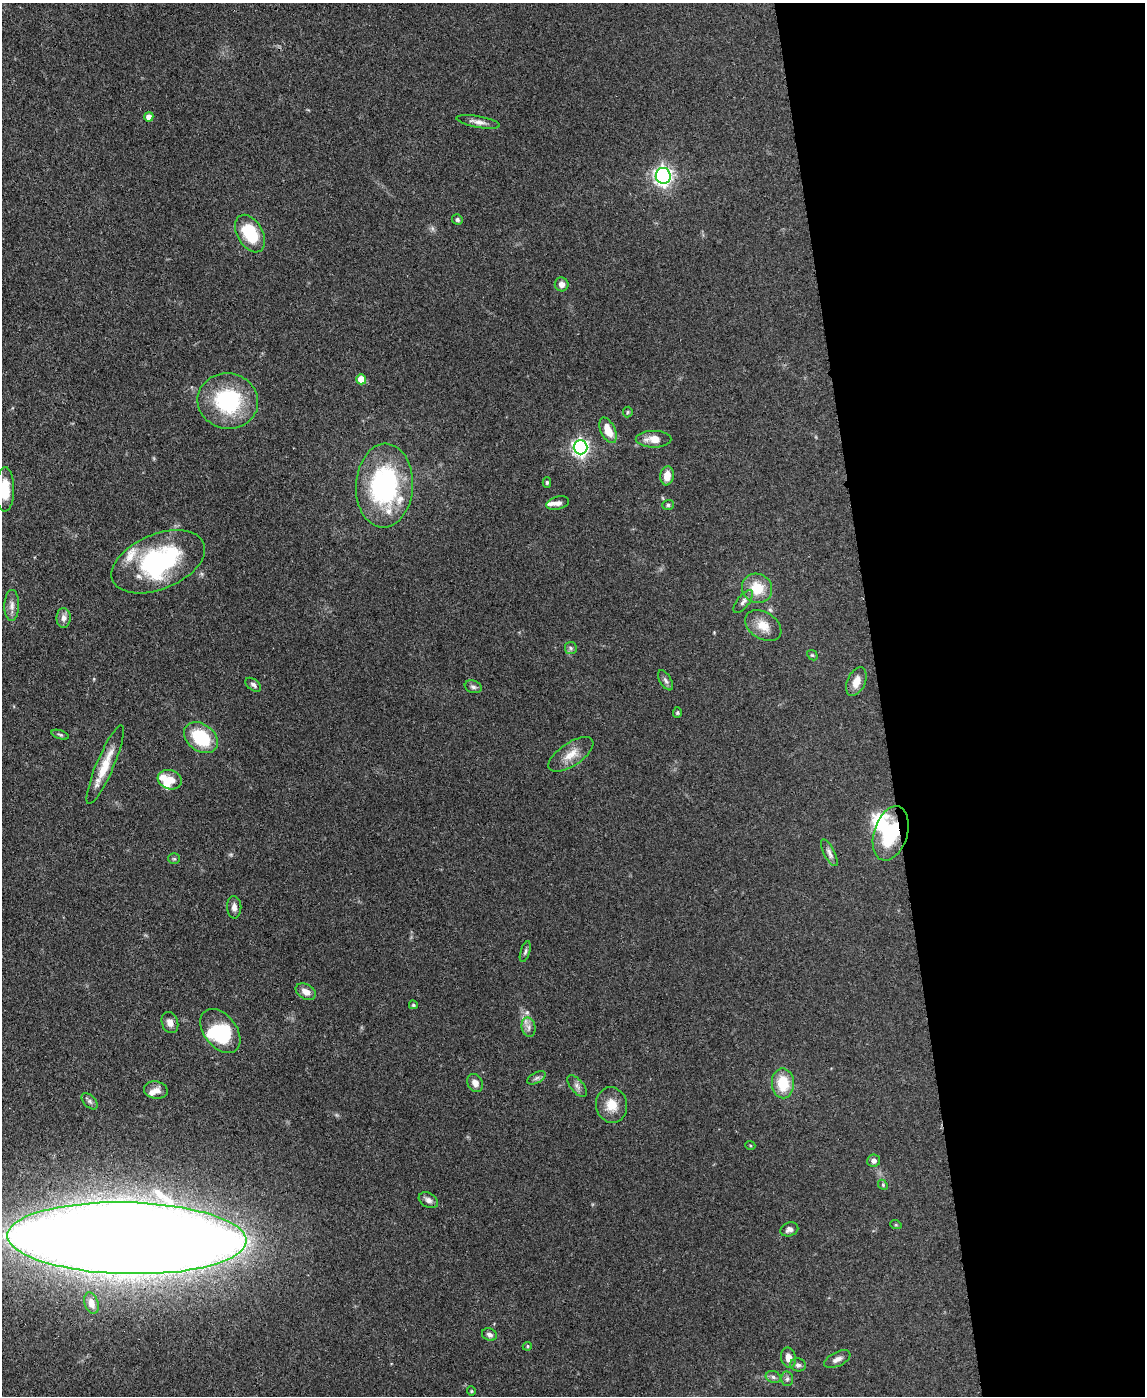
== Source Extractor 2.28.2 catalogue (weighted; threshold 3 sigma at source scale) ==
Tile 8 of 4 x 3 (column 4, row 2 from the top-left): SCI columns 3501-4643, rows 1593-2986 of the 4715 x 4692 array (HDU 1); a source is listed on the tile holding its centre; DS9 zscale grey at full resolution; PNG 1147 x 1398 px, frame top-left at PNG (2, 3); each listed source drawn as its Kron ellipse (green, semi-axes under 4 px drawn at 4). Shown black and unused: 23% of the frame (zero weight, under 3 of 4 exposures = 9% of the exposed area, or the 3 px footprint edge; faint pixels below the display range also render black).
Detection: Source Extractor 2.28.2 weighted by HDU 2 'WHT'; one run over the whole footprint, this tile lists its part. Background 0.081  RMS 0.0043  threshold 0.0196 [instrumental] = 3 sigma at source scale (4.5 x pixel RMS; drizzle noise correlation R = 1.50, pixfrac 1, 0.05/0.05 arcsec/px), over >= 5 px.
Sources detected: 78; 4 inside a brighter object's white glare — neither listed nor drawn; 5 inside a brighter listed object's ellipse — not listed separately; the other 69 listed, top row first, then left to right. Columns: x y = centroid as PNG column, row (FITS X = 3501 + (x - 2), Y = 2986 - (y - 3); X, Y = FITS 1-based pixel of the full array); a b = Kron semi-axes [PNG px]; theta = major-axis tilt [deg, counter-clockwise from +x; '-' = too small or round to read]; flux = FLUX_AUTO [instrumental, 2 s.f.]
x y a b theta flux
149 117 5 4 - 3.1
478 122 22 5 -10 2.7
663 176 8 7 - 160
457 219 5 5 - 0.88
250 234 20 13 -60 19
562 284 7 7 - 2.5
361 379 5 5 - 9.4
228 401 30 27 -9 37
628 412 5 5 - 0.54
608 430 14 7 -66 7.2
654 439 18 8 0 5.1
581 447 7 7 - 130
667 476 9 6 83 4.8
547 482 5 4 - 0.69
384 486 42 28 87 66
5 489 22 9 90 9
558 503 12 6 15 2
668 505 6 5 - 0.84
158 562 49 27 22 56
757 588 15 14 - 11
743 601 14 6 52 1.9
12 605 15 7 89 2.6
64 618 10 7 89 2.3
763 626 20 13 -33 6.3
571 648 6 5 - 0.97
812 655 6 4 -42 0.61
665 680 11 5 -60 1.3
856 681 15 9 66 4.6
253 685 9 5 -37 1.2
473 687 8 6 -19 1.2
677 712 5 4 - 0.59
60 735 9 4 -18 0.8
201 738 19 13 -37 21
571 754 26 11 34 6.1
105 765 42 8 67 9.8
170 780 12 9 -18 4.4
891 833 28 16 72 27
829 853 15 5 -62 1.8
174 859 6 5 - 0.63
234 907 11 7 -88 2.2
525 952 11 4 72 1.1
306 992 11 7 -30 3
413 1005 4 4 - 0.7
170 1022 11 8 -71 2.6
529 1027 10 7 -77 2
220 1031 25 16 -52 25
536 1078 10 5 27 1.2
475 1083 9 7 -61 2.9
783 1083 15 11 -88 12
577 1086 13 6 -50 1.8
156 1090 12 8 -10 3.1
90 1101 10 6 -45 1.2
611 1105 18 15 -75 6.9
750 1145 5 3 - 0.41
874 1161 6 6 - 1.7
883 1185 5 4 - 0.57
428 1200 10 7 -30 1.9
896 1225 6 3 -18 0.43
789 1229 9 6 22 1.8
127 1238 119 36 -1 2600
91 1303 11 7 -71 3.1
489 1335 8 6 -21 1.5
527 1346 5 4 - 0.55
788 1358 10 7 -78 3.3
837 1359 14 7 26 2.2
798 1365 8 6 -12 1.3
773 1377 8 6 -19 1.1
787 1379 7 6 - 1.1
471 1391 5 4 - 0.49
Overlapping masked pixels (flux is a lower limit): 1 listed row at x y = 891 833
Isophote crosses this tile's border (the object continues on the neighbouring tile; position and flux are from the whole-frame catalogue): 1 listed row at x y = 5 489